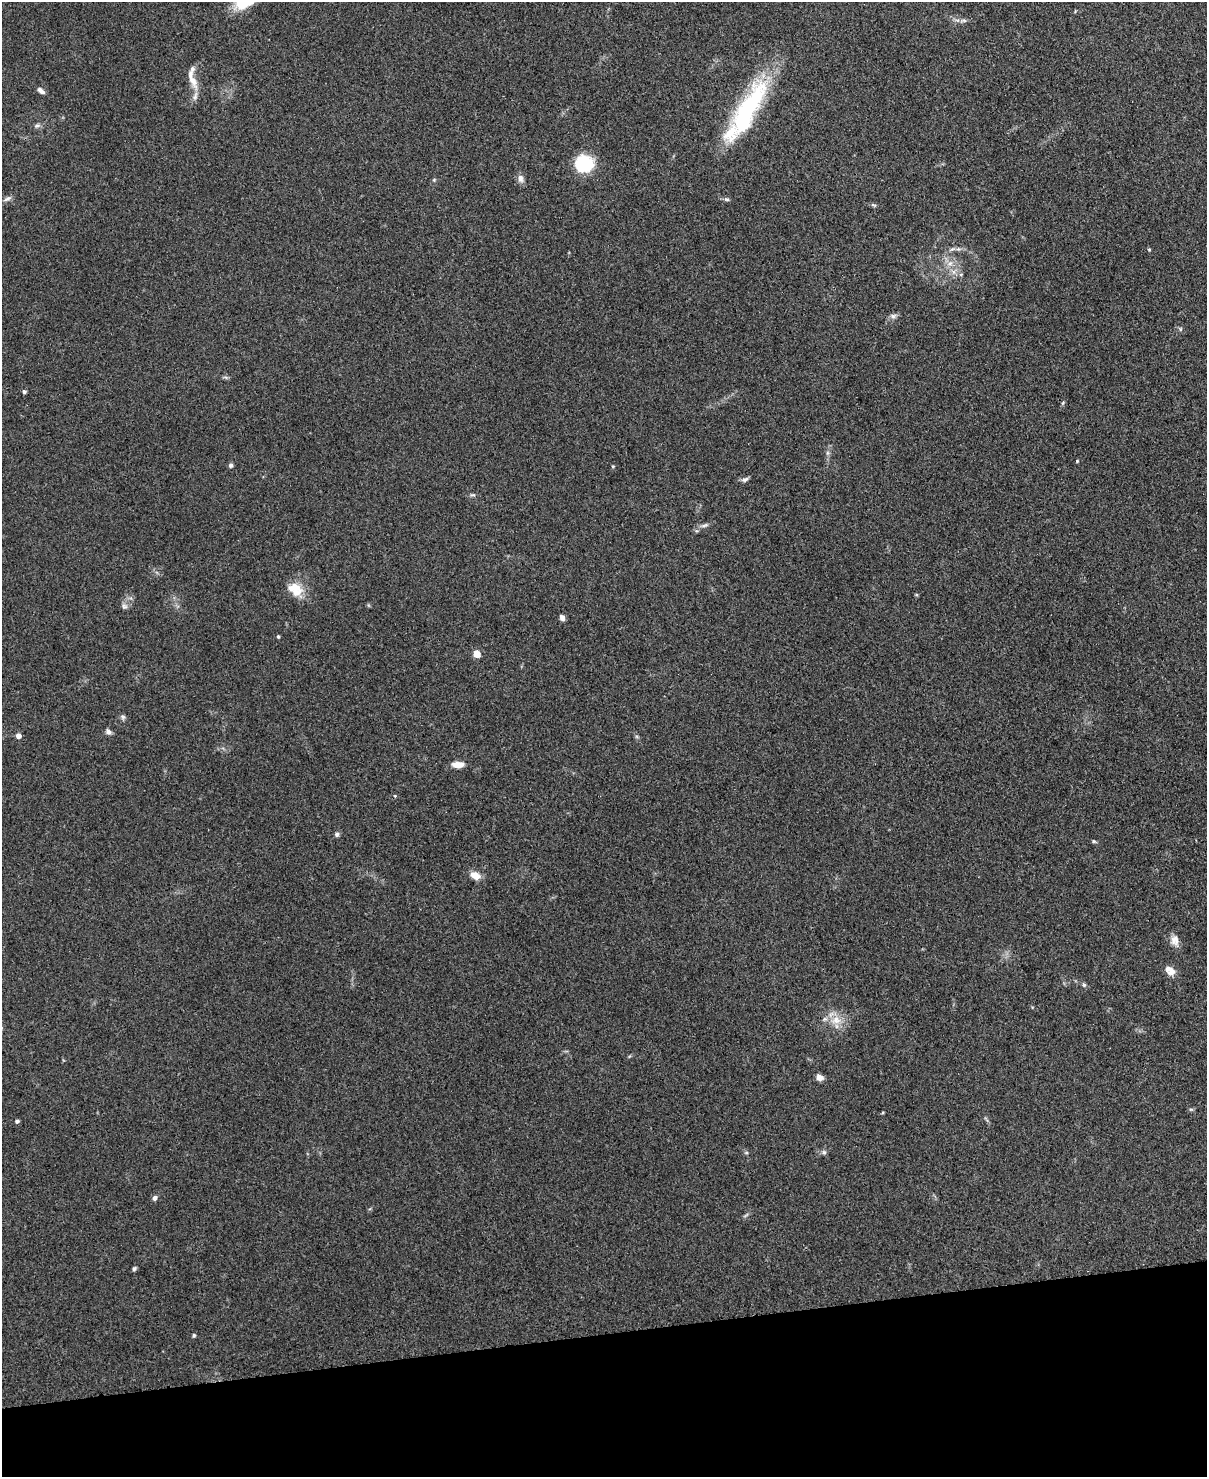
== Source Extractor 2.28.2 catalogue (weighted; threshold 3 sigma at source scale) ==
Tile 10 of 4 x 3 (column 2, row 3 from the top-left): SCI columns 1214-2418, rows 138-1612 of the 4836 x 4812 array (HDU 1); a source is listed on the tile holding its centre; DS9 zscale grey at full resolution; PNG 1209 x 1479 px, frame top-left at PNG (2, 2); no overlay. Shown black and unused: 10% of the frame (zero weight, under 3 of 4 exposures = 1% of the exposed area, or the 3 px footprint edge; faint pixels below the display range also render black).
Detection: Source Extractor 2.28.2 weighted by HDU 2 'WHT'; one run over the whole footprint, this tile lists its part. Background 0.349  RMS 0.01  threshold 0.045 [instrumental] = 3 sigma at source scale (4.5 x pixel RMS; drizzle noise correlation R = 1.50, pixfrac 1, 0.05/0.05 arcsec/px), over >= 5 px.
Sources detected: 54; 2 inside a brighter object's white glare — not listed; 3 inside a brighter listed object's ellipse — not listed separately; the other 49 listed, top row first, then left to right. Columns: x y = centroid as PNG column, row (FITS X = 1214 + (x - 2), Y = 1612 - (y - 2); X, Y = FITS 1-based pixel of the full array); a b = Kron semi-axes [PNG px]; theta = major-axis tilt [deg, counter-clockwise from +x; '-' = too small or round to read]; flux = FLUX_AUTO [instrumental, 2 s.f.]
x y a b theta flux
241 2 34 14 78 38
193 81 23 10 -65 12
41 91 9 5 -36 4
746 109 84 19 57 130
37 126 9 5 23 2.7
584 164 22 20 -7 39
520 178 11 7 -77 4.8
434 180 5 5 - 1.3
7 199 11 5 25 3
726 199 7 5 -3 2
874 205 8 4 -14 1.6
952 249 8 5 23 2.7
1149 249 4 4 - 1
950 263 9 7 41 5.7
893 316 10 6 1 3.4
1180 329 6 4 89 1.4
24 391 4 4 - 2.2
1063 403 6 4 60 1.4
827 453 7 4 -90 2.2
1077 461 3 3 - 1
231 465 6 5 - 2.3
613 466 5 4 - 0.97
745 479 9 5 25 2.9
705 525 12 4 18 3.3
295 589 21 15 -37 19
124 606 8 7 - 3.2
562 618 8 5 -60 3.3
278 636 4 3 - 1.4
476 654 5 5 - 25
123 717 7 6 - 2.4
108 731 8 6 -43 3.6
18 736 4 4 - 7.4
458 764 13 6 -1 10
395 796 4 3 - 0.81
337 834 6 5 - 2.5
1094 841 6 4 -20 1.4
475 876 13 8 -24 9.9
1175 940 15 10 -76 7.7
1171 971 11 10 - 7.8
1084 985 6 5 - 1.9
836 1020 14 11 14 14
820 1077 9 7 -22 4.8
1191 1109 6 4 17 1.5
882 1113 4 3 - 1.1
17 1121 5 4 - 2.1
824 1152 7 6 - 2.3
155 1198 7 5 59 3.2
134 1269 5 5 - 1.9
194 1335 5 4 - 1.4
Isophote crosses this tile's border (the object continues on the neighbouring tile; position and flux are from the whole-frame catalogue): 1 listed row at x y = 241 2